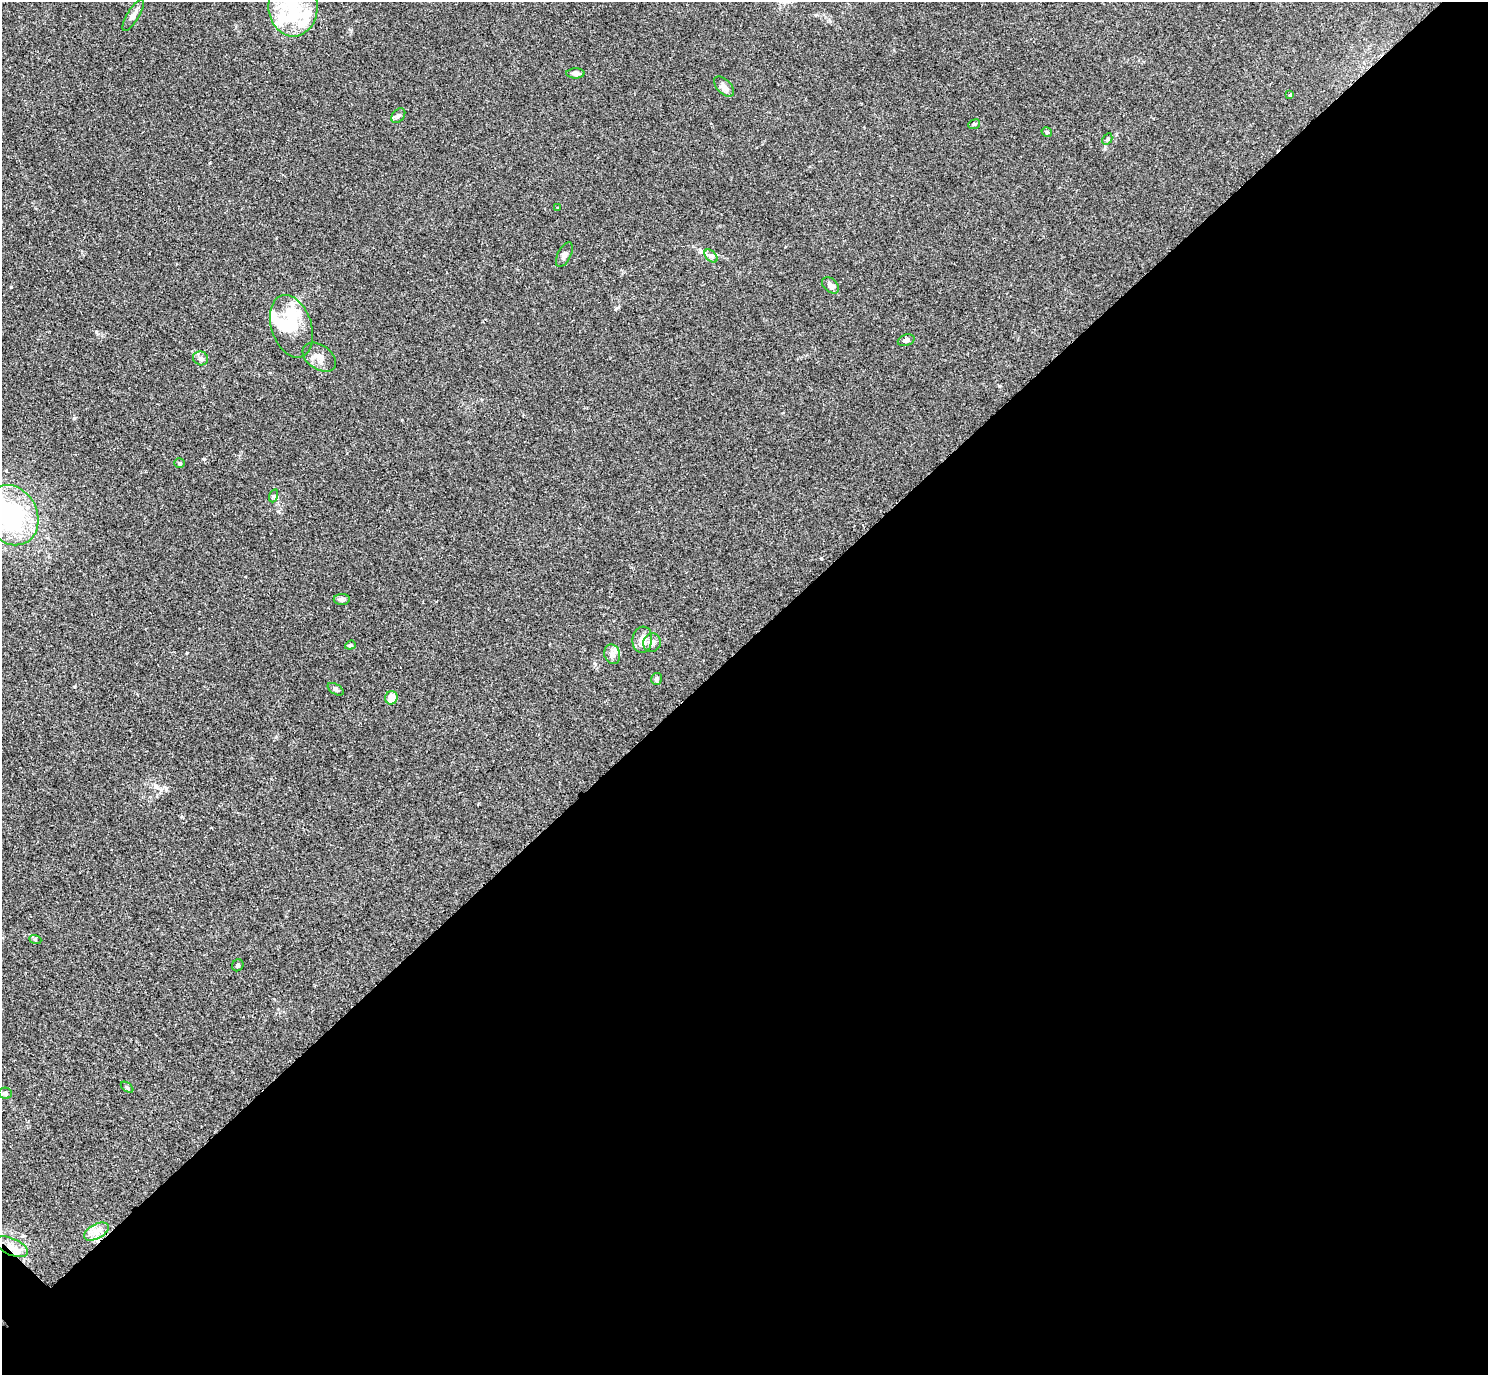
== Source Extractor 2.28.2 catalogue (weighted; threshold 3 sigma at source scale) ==
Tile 12 of 4 x 4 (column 4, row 3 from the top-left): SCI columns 4500-5985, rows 1571-2943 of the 6029 x 6028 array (HDU 1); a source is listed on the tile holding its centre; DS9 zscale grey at full resolution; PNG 1490 x 1377 px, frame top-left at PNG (2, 2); each listed source drawn as its Kron ellipse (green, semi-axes under 4 px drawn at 4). Shown black and unused: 53% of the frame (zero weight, under 3 of 4 exposures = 5% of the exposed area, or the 3 px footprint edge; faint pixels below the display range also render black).
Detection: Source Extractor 2.28.2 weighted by HDU 2 'WHT'; one run over the whole footprint, this tile lists its part. Background 0.0522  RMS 0.0045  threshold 0.0202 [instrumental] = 3 sigma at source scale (4.5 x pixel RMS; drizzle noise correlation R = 1.50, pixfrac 1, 0.05/0.05 arcsec/px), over >= 5 px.
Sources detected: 43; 5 inside a brighter object's white glare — neither listed nor drawn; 4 inside a brighter listed object's ellipse — not listed separately; the other 34 listed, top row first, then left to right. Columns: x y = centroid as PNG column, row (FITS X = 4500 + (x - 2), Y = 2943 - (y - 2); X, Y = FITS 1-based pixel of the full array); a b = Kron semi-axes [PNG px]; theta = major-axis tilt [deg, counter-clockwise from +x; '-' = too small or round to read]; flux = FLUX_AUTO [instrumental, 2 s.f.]
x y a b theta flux
293 6 30 24 -88 23
133 15 18 6 58 2.7
575 73 9 5 0 1.5
724 87 12 7 -46 2.5
1290 95 4 4 - 0.4
398 115 8 6 48 1.2
974 124 6 4 21 0.64
1047 132 5 4 - 0.82
1107 139 6 4 61 0.7
557 208 3 2 - 0.29
564 255 13 6 63 1.8
711 256 8 4 -44 1.1
831 285 10 6 -43 2.3
291 326 32 20 -71 14
906 340 8 5 17 1.4
319 357 18 12 -35 4.3
201 358 8 7 - 1.4
179 463 5 4 - 0.62
273 496 6 4 71 0.69
12 515 31 25 -63 53
342 599 8 5 0 1.3
642 640 13 9 83 3.9
652 643 9 8 - 2.5
350 645 5 4 - 0.6
612 654 10 8 -73 2.3
657 679 6 5 - 1.1
336 689 9 5 -31 1
391 698 7 6 - 5.8
35 939 6 4 -20 0.58
238 965 6 5 - 0.83
127 1087 7 4 -37 0.67
5 1093 7 5 -12 1.2
96 1232 13 7 28 3.5
11 1247 18 8 -23 4.6
Overlapping masked pixels (flux is a lower limit): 1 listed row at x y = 11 1247
Isophote crosses this tile's border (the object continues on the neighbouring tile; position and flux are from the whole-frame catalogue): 2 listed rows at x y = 293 6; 12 515
Unlisted compact peaks at least as high as the median listed source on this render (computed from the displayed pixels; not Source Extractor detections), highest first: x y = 11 287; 74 418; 96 332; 204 459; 278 511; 166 789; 999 386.